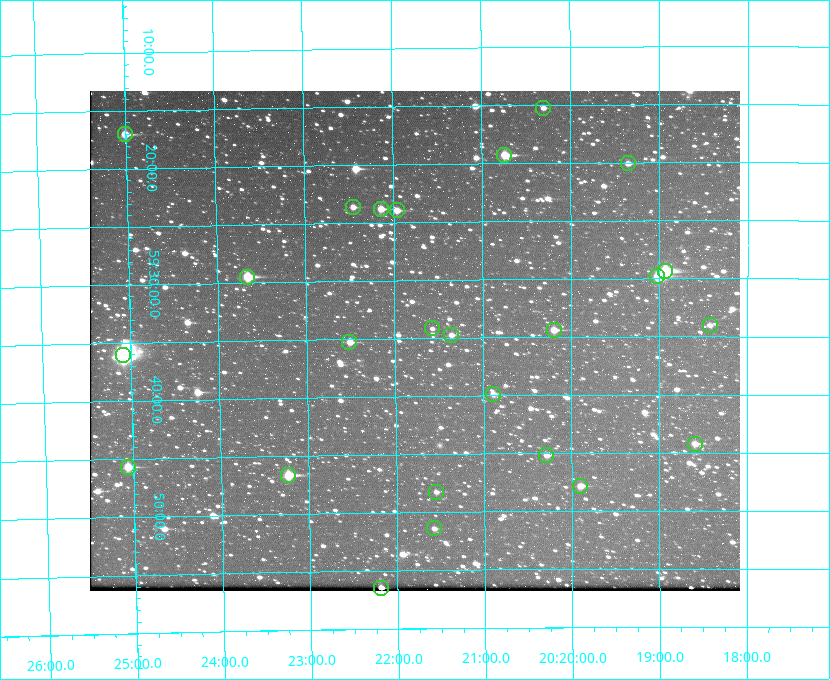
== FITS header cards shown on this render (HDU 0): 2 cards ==
NAXIS1  =                  650 / Width of table row in bytes
NAXIS2  =                  500 / Number of rows in table

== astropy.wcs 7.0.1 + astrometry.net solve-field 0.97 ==
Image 650 x 500 px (HDU 0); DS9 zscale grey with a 90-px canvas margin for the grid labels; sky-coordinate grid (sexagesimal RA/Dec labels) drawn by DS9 from the SOLVED WCS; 25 Tycho-2 reference stars matched to detected sources circled (green)
Header WCS: none
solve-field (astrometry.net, Tycho-2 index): SOLVED blind (the file carries no WCS)
Solved WCS: RA---TAN-SIP/DEC--TAN-SIP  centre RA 20:21:47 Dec +59:35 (305.44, +59.59 deg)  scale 5.17 arcsec/px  FOV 56.0' x 43.1'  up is -179 deg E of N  parity flipped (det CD > 0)
(file carries no celestial WCS; the grid is the blind solution)
Tycho-2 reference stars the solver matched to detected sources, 25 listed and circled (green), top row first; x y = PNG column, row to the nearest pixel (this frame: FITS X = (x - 90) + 1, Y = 500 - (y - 91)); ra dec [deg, ICRS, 3 dp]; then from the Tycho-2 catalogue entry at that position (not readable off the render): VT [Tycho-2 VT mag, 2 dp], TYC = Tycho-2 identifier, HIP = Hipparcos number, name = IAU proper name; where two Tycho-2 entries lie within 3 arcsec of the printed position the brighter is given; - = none
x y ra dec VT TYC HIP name
543 108 305.075 +59.254 11.10 3949-857-1 - -
125 134 306.252 +59.284 9.41 3949-1643-1 - -
504 155 305.185 +59.322 8.95 3949-1869-1 - -
628 163 304.838 +59.335 10.93 3949-1877-1 - -
353 207 305.613 +59.394 10.81 3949-1261-1 - -
381 209 305.535 +59.397 10.37 3949-1383-1 - -
397 210 305.490 +59.400 10.79 3949-1179-1 - -
665 271 304.733 +59.490 8.93 3949-1451-1 - -
657 276 304.755 +59.496 9.37 3949-615-1 - -
247 277 305.915 +59.492 9.25 3949-1149-1 - -
710 325 304.607 +59.567 11.00 3949-1861-1 - -
432 328 305.394 +59.570 11.70 3949-405-1 - -
554 330 305.049 +59.573 10.18 3949-1099-1 - -
451 335 305.340 +59.579 10.98 3949-39-1 - -
349 342 305.628 +59.588 10.19 3949-1517-1 - -
123 355 306.271 +59.600 6.45 3949-2016-1 100714 -
493 394 305.223 +59.664 11.52 3949-1631-1 - -
695 444 304.649 +59.737 10.61 3949-735-1 - -
546 455 305.073 +59.753 11.06 3949-89-1 - -
128 467 306.265 +59.761 9.71 3949-555-1 - -
288 475 305.808 +59.778 8.73 3949-715-1 100545 -
580 486 304.976 +59.797 11.33 3949-1031-1 - -
436 492 305.387 +59.804 11.49 3949-285-1 - -
434 528 305.395 +59.857 11.71 3949-313-1 - -
381 588 305.548 +59.941 10.72 3949-815-1 - -